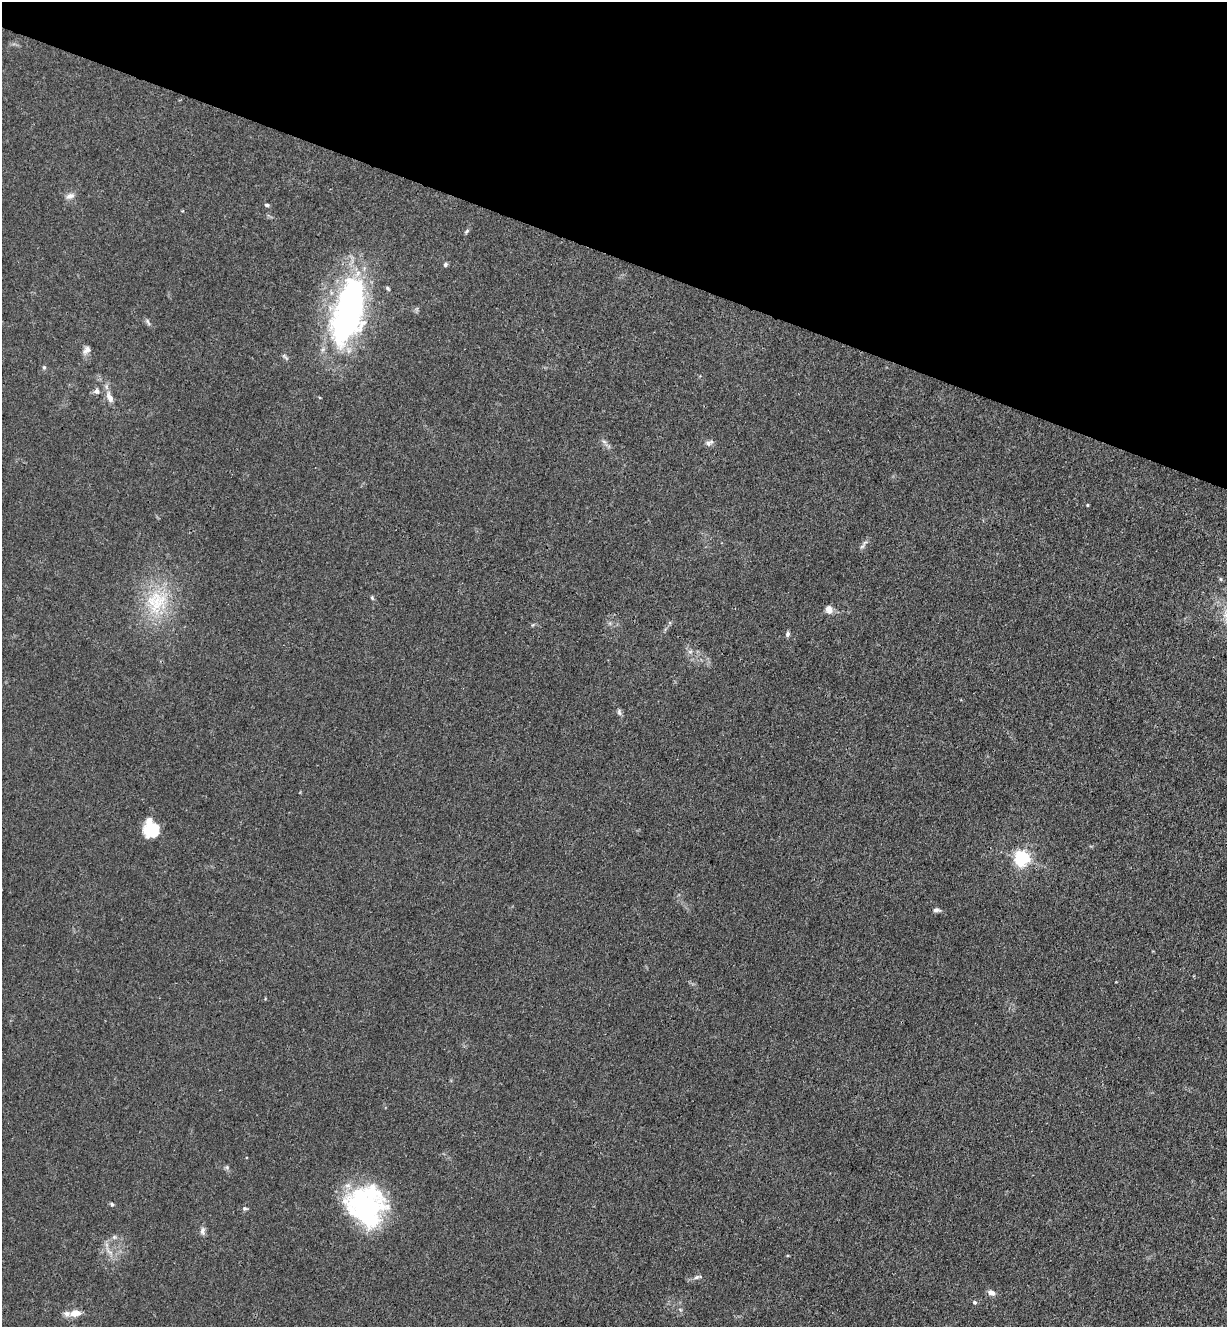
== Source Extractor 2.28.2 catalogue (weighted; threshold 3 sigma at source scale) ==
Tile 2 of 4 x 4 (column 2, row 1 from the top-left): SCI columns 1455-2679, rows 4007-5331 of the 5485 x 5364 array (HDU 1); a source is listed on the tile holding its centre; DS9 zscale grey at full resolution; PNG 1229 x 1329 px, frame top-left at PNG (2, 2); no overlay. Shown black and unused: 19% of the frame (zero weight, under 3 of 4 exposures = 5% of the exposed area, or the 3 px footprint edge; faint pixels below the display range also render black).
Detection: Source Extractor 2.28.2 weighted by HDU 2 'WHT'; one run over the whole footprint, this tile lists its part. Background 0.0365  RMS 0.0045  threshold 0.0201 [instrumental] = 3 sigma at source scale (4.5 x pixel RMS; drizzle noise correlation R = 1.50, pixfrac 1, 0.05/0.05 arcsec/px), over >= 5 px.
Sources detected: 39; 5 inside a brighter object's white glare — not listed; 2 inside a brighter listed object's ellipse — not listed separately; the other 32 listed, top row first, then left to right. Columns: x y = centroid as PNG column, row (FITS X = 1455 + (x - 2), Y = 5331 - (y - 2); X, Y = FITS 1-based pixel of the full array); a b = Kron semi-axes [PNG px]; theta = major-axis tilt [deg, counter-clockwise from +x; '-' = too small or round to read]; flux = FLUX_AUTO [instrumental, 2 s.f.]
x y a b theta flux
70 196 12 7 14 1.9
267 205 6 4 -15 0.77
467 231 7 4 49 0.72
445 265 6 5 - 0.85
388 288 7 4 -46 0.68
348 306 80 31 73 120
148 322 11 3 -60 0.9
87 350 10 7 50 2
44 367 5 4 - 0.61
96 391 7 7 - 1.6
110 397 13 7 -64 3.3
709 443 11 6 28 1.4
1087 505 5 3 - 0.37
862 546 7 4 44 0.95
372 598 6 4 -69 0.61
156 602 36 29 80 26
829 609 8 6 -64 3.4
788 634 6 5 - 1.1
619 712 9 5 -80 1
149 829 17 13 -72 12
1021 858 6 6 - 120
936 910 7 5 4 1.2
227 1167 6 5 - 0.68
112 1204 5 4 - 0.59
363 1205 64 30 14 47
245 1208 7 4 -19 0.71
202 1231 11 6 79 1.5
114 1237 5 5 - 0.79
697 1277 13 5 15 1.3
992 1293 10 6 -23 2.1
974 1302 6 5 - 0.71
75 1313 11 7 7 4.9